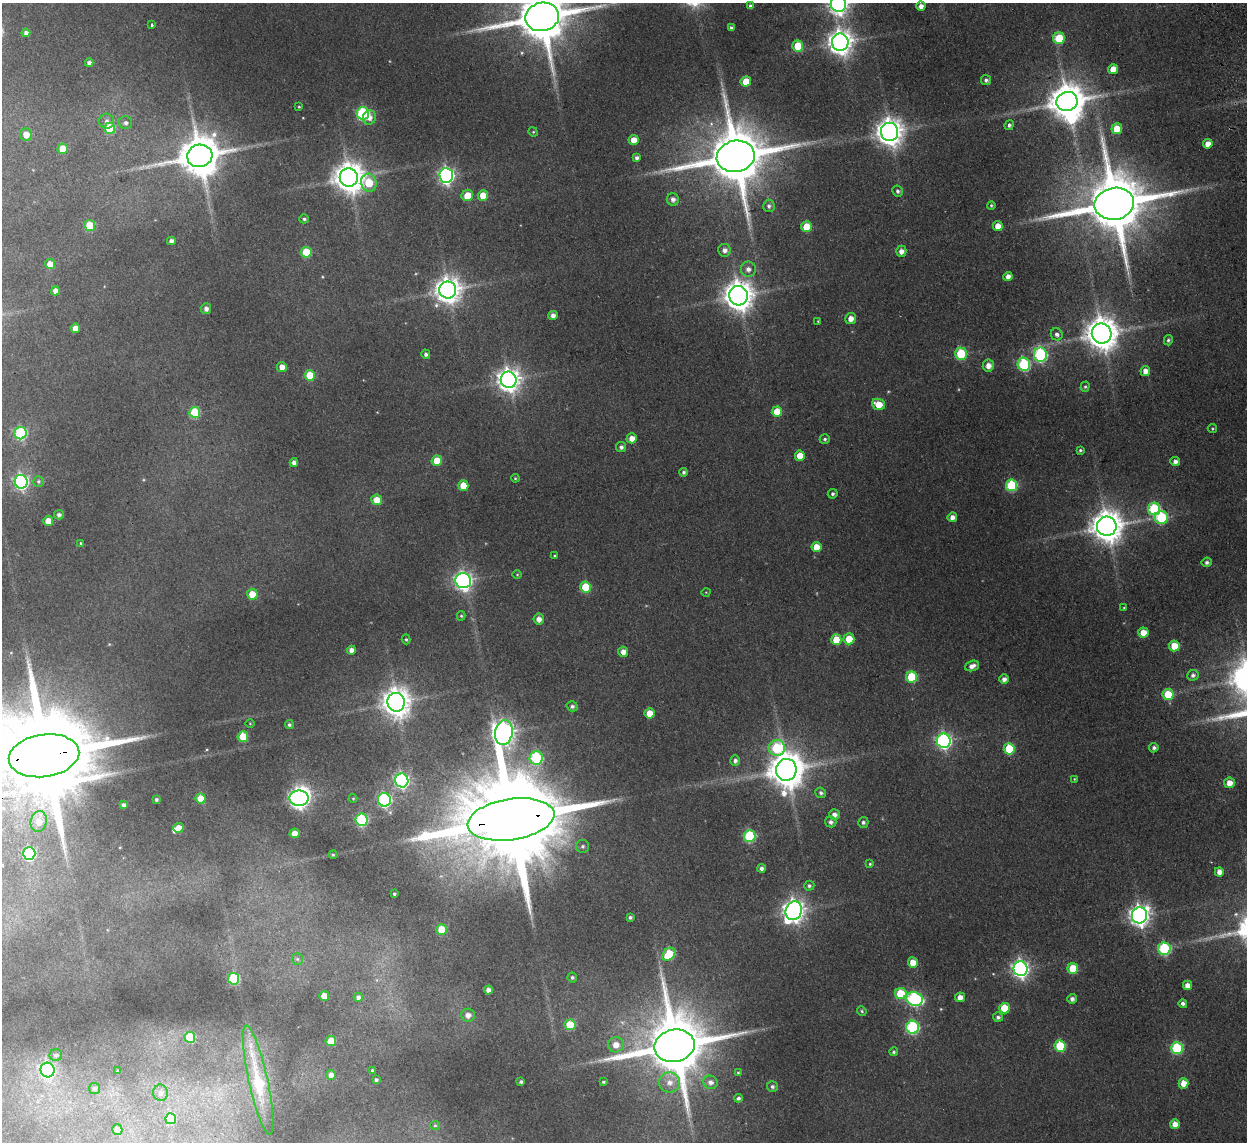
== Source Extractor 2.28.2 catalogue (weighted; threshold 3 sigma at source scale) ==
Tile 10 of 4 x 4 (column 2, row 3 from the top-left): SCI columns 1298-2542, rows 1294-2433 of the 5083 x 4981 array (HDU 1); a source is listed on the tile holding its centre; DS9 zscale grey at full resolution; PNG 1249 x 1144 px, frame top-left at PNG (2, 3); each listed source drawn as its Kron ellipse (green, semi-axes under 4 px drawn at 4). Shown black and unused: <1% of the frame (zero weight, under 2 of 3 exposures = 3% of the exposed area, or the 3 px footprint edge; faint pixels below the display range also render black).
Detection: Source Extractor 2.28.2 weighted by HDU 2 'WHT'; one run over the whole footprint, this tile lists its part. Background 0.165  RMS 0.014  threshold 0.0629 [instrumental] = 3 sigma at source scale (4.5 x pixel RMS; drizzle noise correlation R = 1.50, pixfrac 1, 0.05/0.05 arcsec/px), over >= 5 px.
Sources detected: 229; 4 too faint to see at this stretch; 2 inside a brighter object's white glare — neither listed nor drawn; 1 inside a brighter listed object's ellipse — not listed separately; the other 222 listed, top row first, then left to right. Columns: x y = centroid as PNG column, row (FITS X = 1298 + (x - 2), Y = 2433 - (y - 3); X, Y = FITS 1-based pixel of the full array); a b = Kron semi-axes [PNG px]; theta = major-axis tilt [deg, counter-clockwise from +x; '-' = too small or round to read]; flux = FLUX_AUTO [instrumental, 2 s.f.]
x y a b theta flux
838 4 8 7 - 830
750 6 4 3 - 4
921 6 4 4 - 8
542 17 17 14 13 9400
152 25 3 3 - 4
731 28 4 3 - 3.4
26 33 4 4 - 6.3
1059 38 6 5 - 50
840 42 9 8 - 1400
798 46 5 5 - 43
89 63 4 4 - 6.2
1113 69 5 5 - 17
986 80 5 5 - 3.6
746 81 5 5 - 27
1067 101 11 9 17 3800
299 107 3 3 - 1.5
363 113 6 6 - 200
369 117 7 6 - 9.3
107 121 7 7 - 5.6
126 123 6 6 - 4.8
1009 125 5 4 - 3.6
110 128 5 5 - 67
1117 129 5 5 - 27
533 132 5 4 - 1.7
889 132 9 8 - 1800
26 135 6 6 - 17
634 140 5 5 - 16
1208 144 5 4 - 13
63 149 5 5 - 32
200 156 13 11 14 5600
736 156 19 15 10 12000
637 158 4 4 - 5.2
446 176 7 6 - 470
349 177 9 9 - 2400
369 183 9 7 -74 53
898 191 5 5 - 3.9
467 195 6 5 - 25
483 195 5 5 - 25
673 199 6 6 - 6.9
1114 204 20 16 12 14000
991 205 4 4 - 2
769 206 6 5 - 4.5
304 219 5 4 - 3.1
90 225 5 5 - 47
998 226 5 5 - 13
807 227 5 5 - 37
171 241 4 4 - 5.8
724 250 6 6 - 7.5
901 251 5 5 - 8.2
306 252 5 5 - 47
50 264 5 4 - 19
748 269 7 7 - 7.8
1008 276 4 4 - 7.9
448 290 8 8 - 1700
55 291 4 4 - 10
738 296 10 9 - 2200
206 309 5 5 - 5.9
553 316 5 4 - 7.4
851 318 5 5 - 11
818 321 3 3 - 1.1
75 328 5 4 - 15
1102 333 10 10 - 2900
1057 334 6 5 - 5.3
1168 340 5 4 - 3
426 354 5 4 - 4.5
961 354 6 5 - 73
1040 355 7 6 - 210
1024 364 6 6 - 150
988 366 6 5 - 11
282 367 5 5 - 12
1145 371 5 5 - 9.8
310 375 5 5 - 38
509 380 8 8 - 1300
1085 387 5 4 - 2.3
878 404 7 5 -22 22
195 412 5 5 - 68
777 412 5 5 - 33
1212 429 4 4 - 2
21 433 6 6 - 160
632 438 5 5 - 13
825 439 5 5 - 2.7
621 447 5 5 - 4.5
1080 450 4 4 - 2.3
800 456 5 5 - 23
437 461 5 5 - 31
294 462 4 4 - 6.7
1175 462 5 4 - 6.8
683 472 4 4 - 3.5
515 478 4 3 - 1.5
38 481 5 5 - 2.6
21 482 7 6 - 350
1012 485 6 5 - 110
463 486 5 5 - 27
833 494 5 4 - 3.2
377 500 5 5 - 22
1154 509 6 6 - 100
59 515 5 4 - 4.4
952 517 5 4 - 8.5
1161 517 7 6 - 95
48 521 5 5 - 20
1107 526 10 9 - 2900
81 543 4 3 - 1.8
816 547 5 5 - 21
555 556 3 3 - 1.9
1207 562 5 5 - 4.3
517 575 5 3 - 1.4
463 581 8 7 - 670
585 587 5 5 - 53
706 592 4 3 - 1
252 594 5 5 - 24
1124 608 4 4 - 1.4
461 616 4 4 - 1.9
539 619 5 5 - 9.2
1143 633 5 5 - 19
406 639 5 4 - 2
849 639 5 5 - 31
836 640 5 5 - 32
1174 646 5 5 - 29
351 650 4 4 - 9.3
623 652 5 5 - 11
972 666 7 5 20 8.3
1193 675 6 5 - 4.3
911 677 5 5 - 71
1004 679 5 4 - 7.4
1168 694 5 5 - 48
396 702 9 8 - 2000
572 706 5 5 - 4.7
650 713 5 5 - 20
250 723 5 3 - 1.1
289 725 4 4 - 3
504 733 12 8 80 1100
243 737 5 5 - 42
944 741 7 7 - 380
777 748 8 8 - 110
1154 748 5 4 - 3.9
1009 749 5 5 - 55
44 756 35 21 8 36000
536 758 7 6 - 130
735 761 5 5 - 5
786 770 11 10 - 3800
1074 779 3 3 - 1.2
402 780 7 6 - 330
1229 783 5 5 - 14
821 793 5 5 - 3.8
201 798 5 5 - 22
299 798 9 7 0 750
353 798 4 4 - 1.4
156 800 3 3 - 3
384 800 7 6 - 260
124 805 4 4 - 4.8
834 815 5 5 - 7.6
511 819 44 20 9 47000
361 820 6 6 - 150
39 822 11 8 78 18
831 822 6 5 - 5
863 822 5 5 - 3.5
178 828 5 5 - 13
294 833 5 4 - 16
750 836 6 6 - 130
583 846 6 6 - 3.6
29 853 6 6 - 180
333 855 4 3 - 1.8
870 864 4 4 - 2.1
761 868 4 4 - 5.5
1219 872 4 4 - 9.5
809 886 5 5 - 3.2
394 894 3 3 - 2.7
794 911 9 8 - 1000
1140 915 8 7 - 880
630 917 4 3 - 3.1
442 930 5 5 - 32
1164 949 6 6 - 160
669 954 7 5 44 57
297 959 6 5 - 2.3
913 963 5 5 - 19
1073 968 5 5 - 47
1021 969 7 7 - 600
572 977 5 5 - 3.2
234 979 6 5 - 100
1187 985 4 4 - 11
488 990 4 4 - 8.2
901 994 6 5 - 51
324 996 5 5 - 18
358 997 4 4 - 4.6
960 997 5 5 - 12
914 999 8 7 - 240
1072 999 5 5 - 5.6
1183 1004 4 4 - 4.5
1004 1008 5 5 - 41
862 1011 5 4 - 2
468 1015 7 6 - 9.3
998 1017 5 5 - 4.1
570 1025 5 5 - 51
913 1027 6 6 - 190
190 1037 5 5 - 63
331 1041 5 5 - 28
616 1045 8 7 - 15
675 1046 20 16 12 14000
1060 1046 6 5 - 73
1177 1048 6 6 - 110
894 1052 4 4 - 2.8
56 1055 6 5 - 3.7
47 1070 7 7 - 330
372 1070 3 2 - 1.5
118 1071 3 3 - 1.2
738 1073 3 3 - 1.4
331 1075 5 5 - 9.1
258 1080 56 9 -78 110
376 1080 4 3 - 3
521 1082 4 3 - 3.2
603 1082 3 3 - 1.9
669 1082 10 10 - 14
710 1082 7 6 - 7.2
1183 1083 5 5 - 18
772 1087 5 5 - 3.6
94 1088 5 5 - 2.8
161 1093 8 7 - 6
738 1098 4 4 - 4
171 1119 5 5 - 51
1175 1124 5 5 - 12
435 1125 5 4 - 1.9
117 1129 5 5 - 7.1
Overlapping masked pixels (flux is a lower limit): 2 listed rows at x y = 44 756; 511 819
Isophote crosses this tile's border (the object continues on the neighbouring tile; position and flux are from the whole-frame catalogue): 3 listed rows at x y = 838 4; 542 17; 44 756